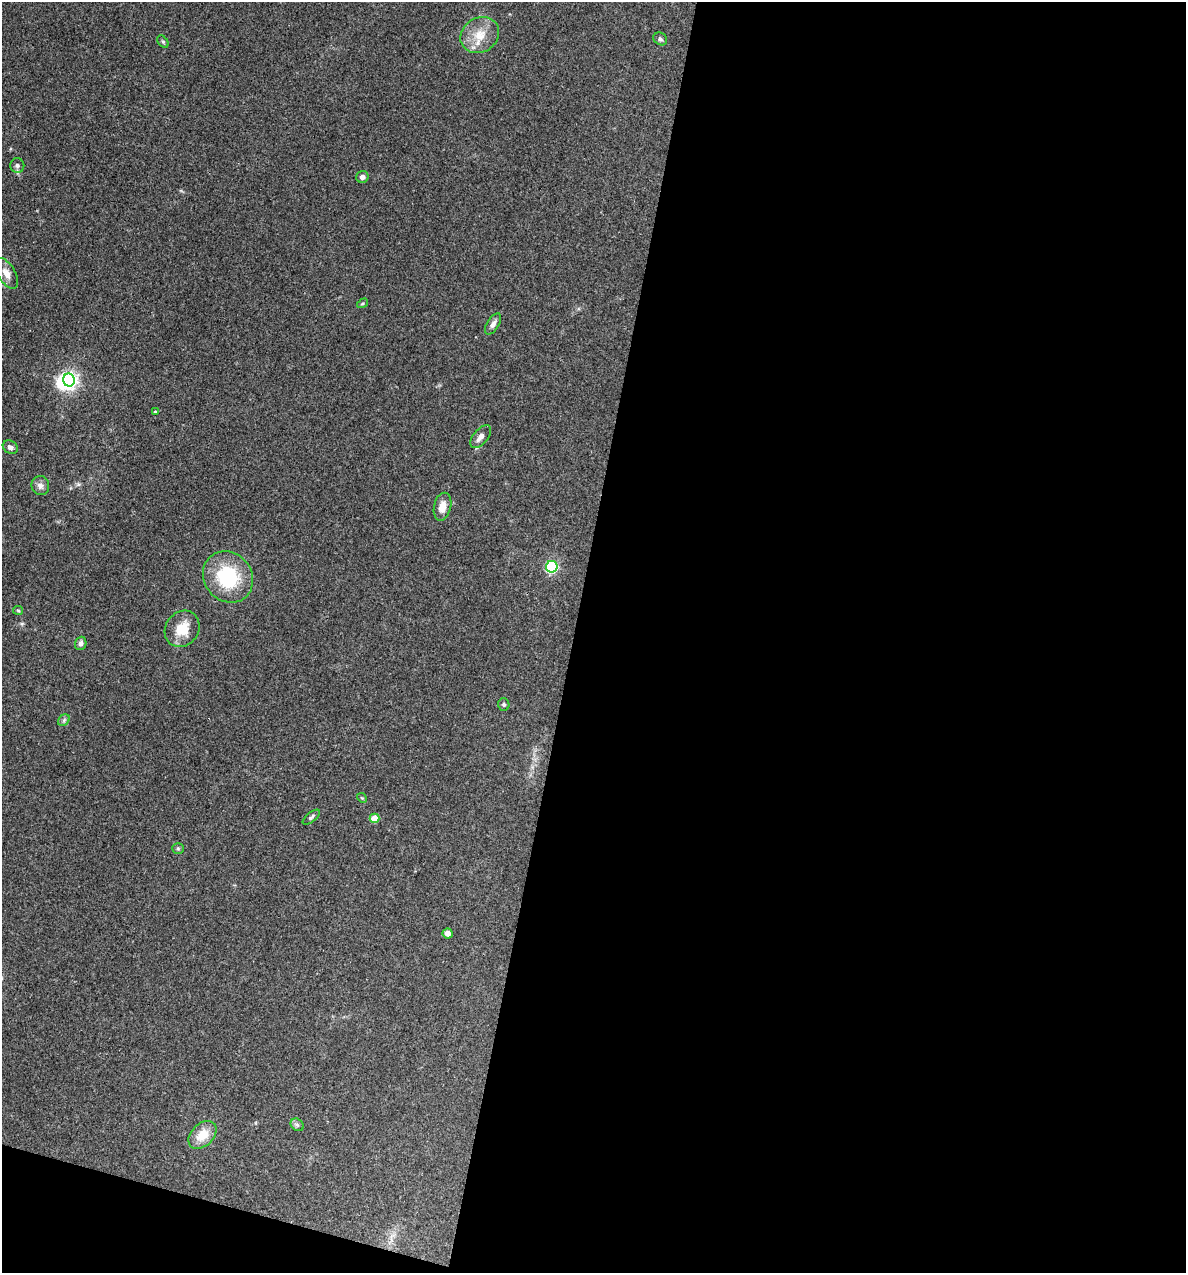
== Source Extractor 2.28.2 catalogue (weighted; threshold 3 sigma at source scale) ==
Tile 16 of 4 x 4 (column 4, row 4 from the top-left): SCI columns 3676-4859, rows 1-1271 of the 5104 x 5085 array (HDU 1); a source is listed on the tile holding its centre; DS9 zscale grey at full resolution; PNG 1188 x 1275 px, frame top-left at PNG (2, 2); each listed source drawn as its Kron ellipse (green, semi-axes under 4 px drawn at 4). Shown black and unused: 54% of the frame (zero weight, under 3 of 4 exposures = <1% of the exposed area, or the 3 px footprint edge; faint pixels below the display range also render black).
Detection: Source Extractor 2.28.2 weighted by HDU 2 'WHT'; one run over the whole footprint, this tile lists its part. Background 0.25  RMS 0.0093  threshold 0.042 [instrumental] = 3 sigma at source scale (4.5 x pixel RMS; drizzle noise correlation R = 1.50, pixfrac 1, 0.05/0.05 arcsec/px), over >= 5 px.
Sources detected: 29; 1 inside a brighter object's white glare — neither listed nor drawn; the other 28 listed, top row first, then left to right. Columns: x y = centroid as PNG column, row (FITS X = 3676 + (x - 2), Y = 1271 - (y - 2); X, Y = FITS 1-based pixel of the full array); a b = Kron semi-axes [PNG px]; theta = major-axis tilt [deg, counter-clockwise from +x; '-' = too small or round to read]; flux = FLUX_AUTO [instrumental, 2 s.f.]
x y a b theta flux
480 35 20 17 33 19
660 39 7 6 - 1.9
163 42 7 4 -53 1.4
17 165 7 7 - 2.6
362 177 6 6 - 3.3
6 273 17 8 -58 7.5
363 303 6 3 31 1.1
493 324 12 6 58 4
69 380 6 6 - 340
155 412 3 3 - 1.4
481 437 14 7 49 6.2
10 447 8 6 -33 3.7
40 486 9 9 - 4.7
442 507 14 8 76 9.6
552 567 6 5 - 130
228 577 27 24 -49 61
18 610 5 4 - 1.1
182 629 19 16 54 19
81 643 7 5 71 3.5
504 704 6 5 - 1.7
64 720 6 5 - 1.8
362 798 5 4 - 1
311 817 10 4 38 2.4
375 818 5 4 - 16
178 848 5 5 - 1.5
448 933 5 5 - 5.3
297 1125 7 5 -43 2.1
202 1135 16 11 45 17